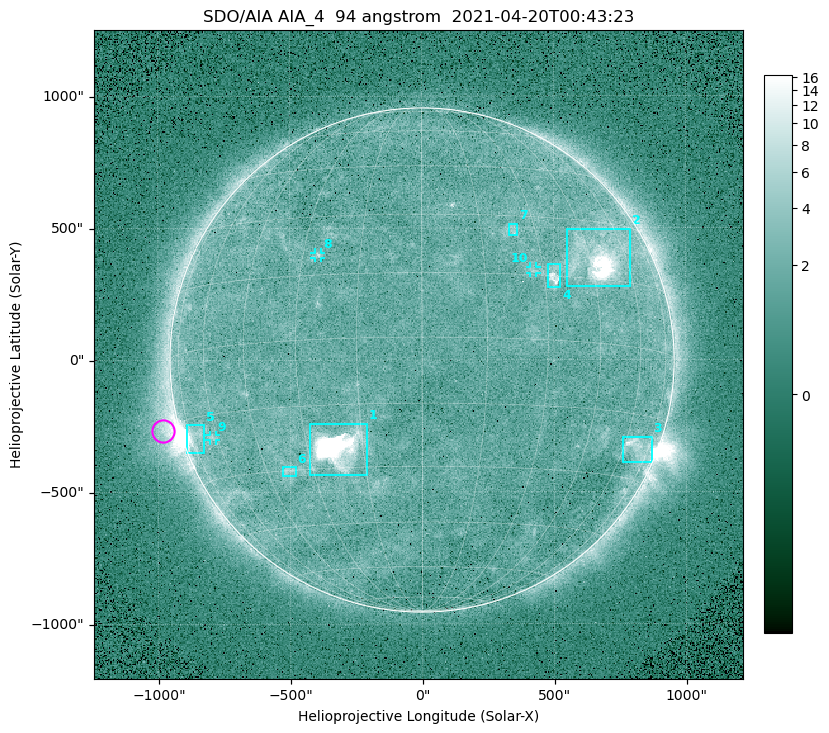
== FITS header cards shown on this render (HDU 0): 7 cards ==
TELESCOP= 'SDO/AIA '
INSTRUME= 'AIA_4   '
WAVELNTH=                   94
WAVEUNIT= 'angstrom'
DATE-OBS= '2021-04-20T00:43:23.12'
CTYPE1  = 'HPLN-TAN'
CTYPE2  = 'HPLT-TAN'

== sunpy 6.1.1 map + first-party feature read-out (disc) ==
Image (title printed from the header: SDO/AIA AIA_4  94 angstrom  2021-04-20T00:43:23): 512 x 512 px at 4.8 arcsec/px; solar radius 955 arcsec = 199 px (full disc in frame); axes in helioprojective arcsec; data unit not stated in the header (colour bar unlabelled)
Orientation: roll -0.138 deg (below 1 deg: not rotated)
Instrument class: DISC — disc imager (sunpy class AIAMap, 94 A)
Bright regions (active regions / flare kernels): reference = the median radial profile (limb darkening/brightening removed); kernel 5 px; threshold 5 sigma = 2.42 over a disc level ~1.72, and >= 1.15x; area >= 9 px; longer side >= 5 px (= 24 arcsec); searched inside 0.97 R_sun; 10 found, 10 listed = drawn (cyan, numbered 1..; 3 of them under ~33 arcsec drawn as corner ticks so the feature stays visible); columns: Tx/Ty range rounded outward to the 10 arcsec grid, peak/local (2 s.f.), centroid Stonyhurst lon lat
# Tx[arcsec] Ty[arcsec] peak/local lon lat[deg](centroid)
1 -430..-210 -440..-240 273 -22 -25
2 550..790 280..500 25 +48 +20
3 760..870 -390..-290 4.9 +67 -22
4 470..530 270..360 5.7 +33 +15
5 -900..-820 -350..-240 7.2 -73 -19
6 -530..-480 -440..-400 3 -38 -30
7 330..370 470..520 3.1 +24 +26
8 -410..-380 390..410 2.9 -26 +20
9 -810..-780 -300..-280 2.8 -62 -20
10 410..440 330..360 2.6 +27 +16
Off-limb structures (1.02-1.3 R_sun): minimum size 50 px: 7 found; the strongest spans PA ~90..115 deg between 1.02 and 1.21 R_sun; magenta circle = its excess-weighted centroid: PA ~105 deg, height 1.06 R_sun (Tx ~-980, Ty ~-270 arcsec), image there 4.6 x the reference